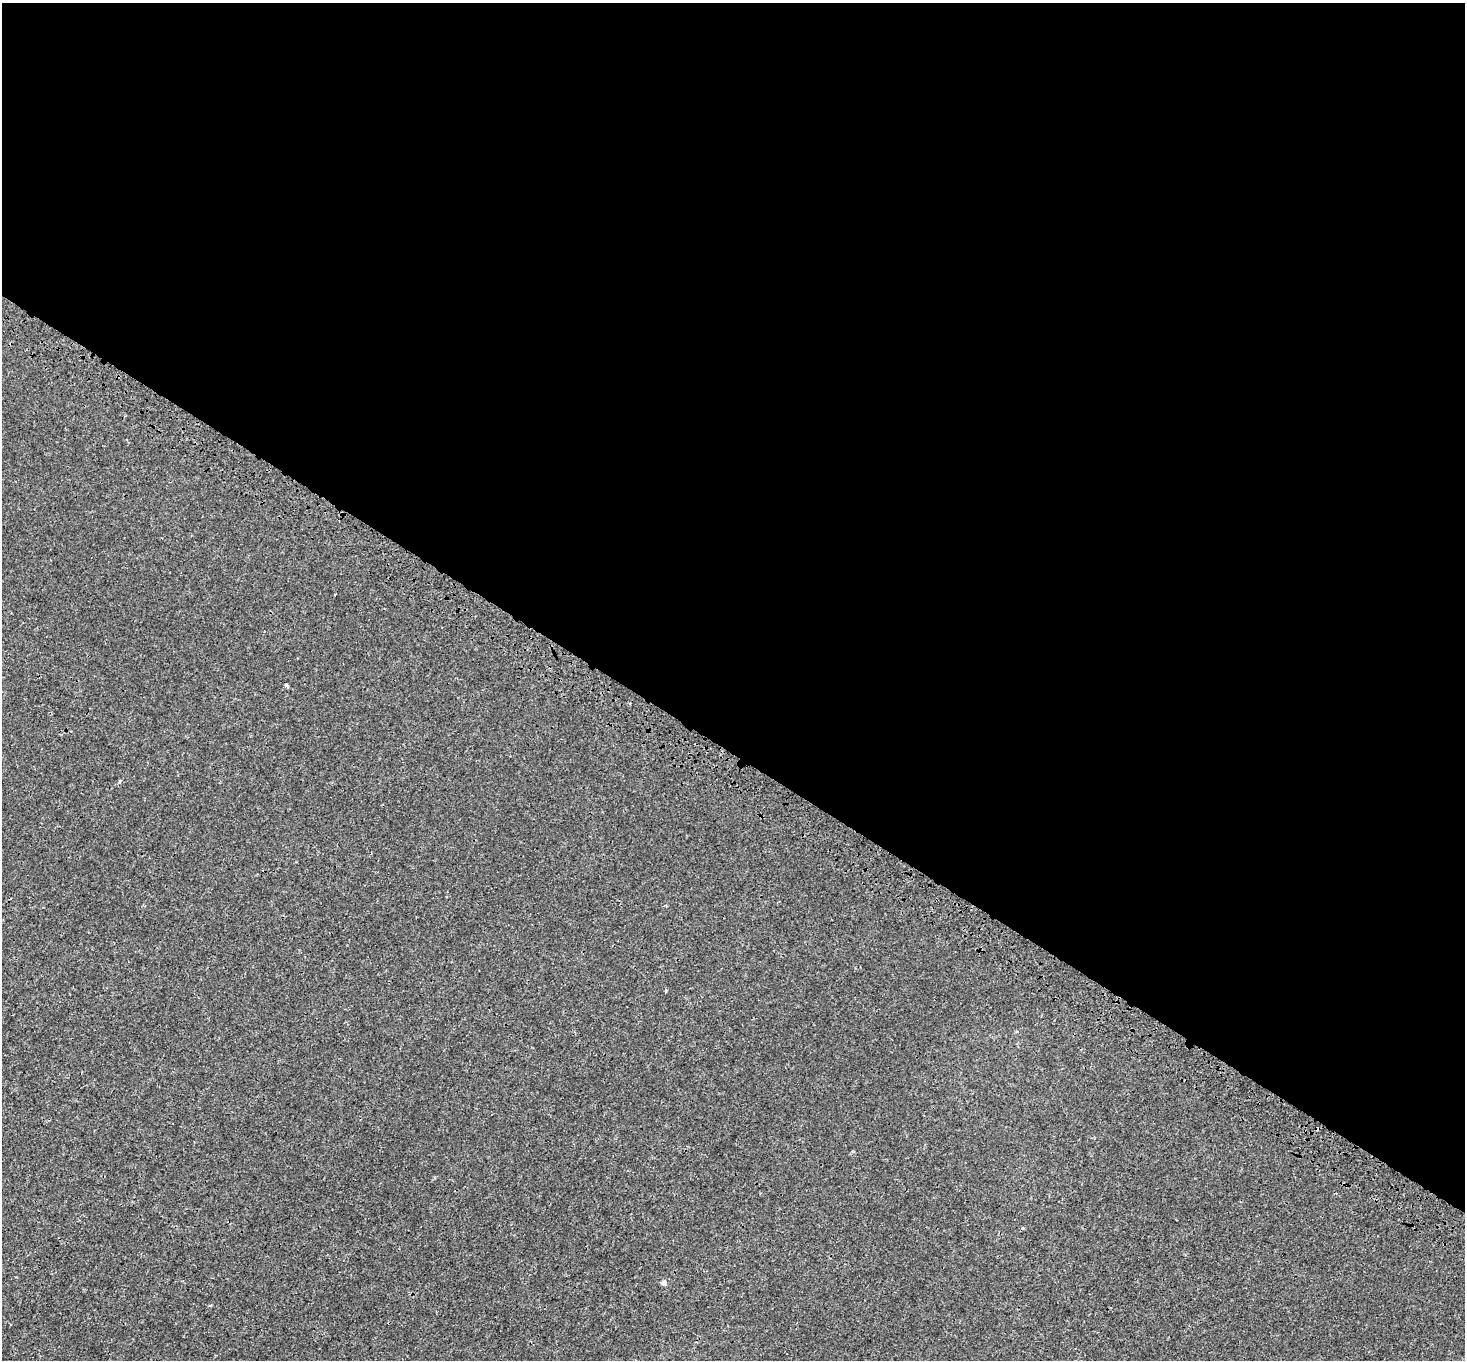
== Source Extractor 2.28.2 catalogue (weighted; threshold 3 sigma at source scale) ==
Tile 3 of 4 x 4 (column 3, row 1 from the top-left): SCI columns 3053-4515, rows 4413-5770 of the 6113 x 6170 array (HDU 1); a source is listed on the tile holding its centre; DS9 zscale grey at full resolution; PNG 1467 x 1362 px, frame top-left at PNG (2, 3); no overlay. Shown black and unused: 55% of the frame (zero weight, under 3 of 4 exposures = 9% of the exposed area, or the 3 px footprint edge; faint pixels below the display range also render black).
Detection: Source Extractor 2.28.2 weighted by HDU 2 'WHT'; one run over the whole footprint, this tile lists its part. Background 0.00138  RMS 0.0014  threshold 0.00615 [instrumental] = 3 sigma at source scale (4.5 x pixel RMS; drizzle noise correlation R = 1.50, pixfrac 1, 0.0396/0.0396 arcsec/px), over >= 5 px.
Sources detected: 5; all 5 listed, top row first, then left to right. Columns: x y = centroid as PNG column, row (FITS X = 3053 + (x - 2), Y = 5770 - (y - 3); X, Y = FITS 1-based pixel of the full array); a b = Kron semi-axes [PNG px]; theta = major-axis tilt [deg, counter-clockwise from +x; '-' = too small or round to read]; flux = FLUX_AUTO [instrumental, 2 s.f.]
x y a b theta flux
335 594 3 2 - 0.13
286 685 5 4 - 0.21
120 781 5 4 - 0.23
666 990 4 3 - 0.13
664 1283 7 6 - 0.41